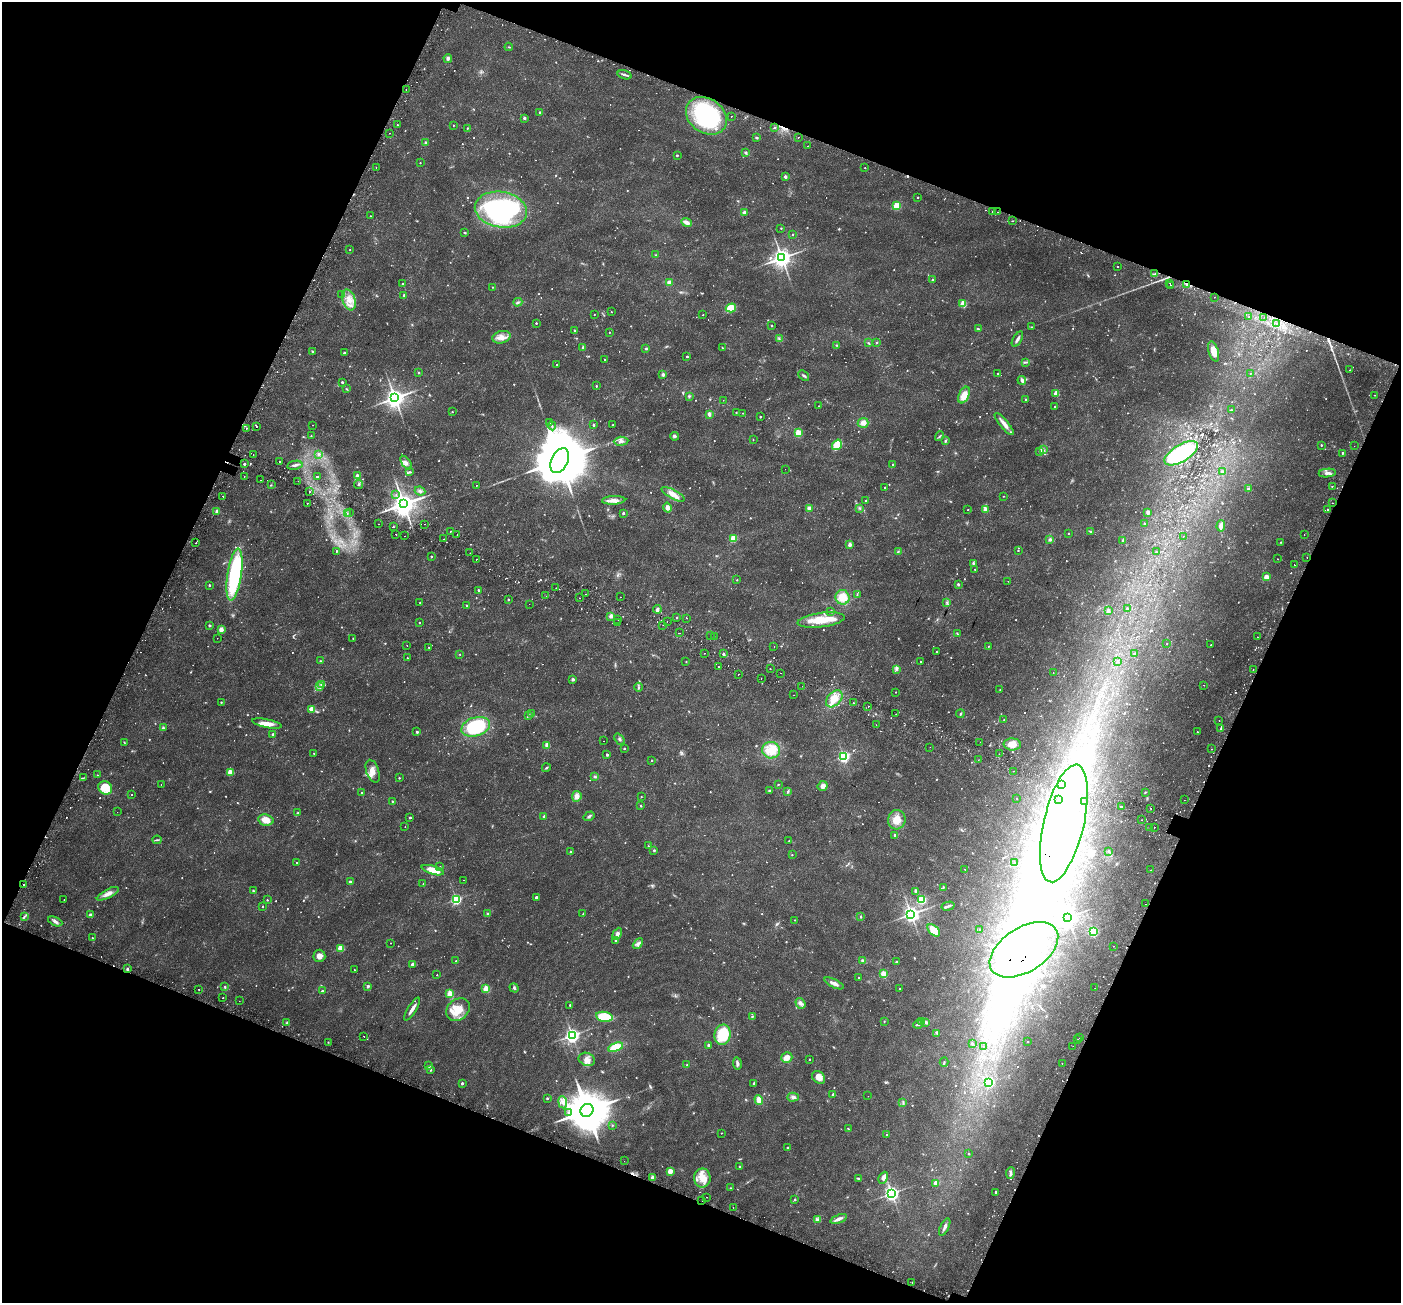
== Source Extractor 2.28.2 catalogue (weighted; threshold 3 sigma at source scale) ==
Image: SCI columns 70-5665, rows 295-5498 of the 5743 x 5856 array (HDU 1 of 3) = the unmasked area's bounding box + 8 px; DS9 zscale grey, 4 x 4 block average (1 PNG px = mean of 4 x 4 image px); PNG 1403 x 1305 px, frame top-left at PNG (2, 2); each listed source drawn as its Kron ellipse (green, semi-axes under 4 px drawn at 4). Shown black and unused: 42% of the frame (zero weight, under 2 of 3 exposures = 5% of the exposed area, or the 3 px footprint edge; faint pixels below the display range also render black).
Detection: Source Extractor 2.28.2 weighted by HDU 2 'WHT'. Background 0.0187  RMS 0.003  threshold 0.0136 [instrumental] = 3 sigma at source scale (4.5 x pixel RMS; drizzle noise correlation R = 1.50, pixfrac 1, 0.0396/0.0396 arcsec/px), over >= 5 px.
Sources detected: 1456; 36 too faint to see at this stretch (4 x 4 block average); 138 inside a brighter object's white glare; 70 cosmic-ray / hot-pixel residue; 2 long thin detections or spike segments (spike, bleed or trail) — neither listed nor drawn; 14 coinciding with a brighter row at this scale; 22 inside a brighter listed object's ellipse — not listed separately; of the other 1174, all 500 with FLUX_AUTO >= 1.13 (the completeness limit of this list) listed and drawn (674 fainter detections not listed), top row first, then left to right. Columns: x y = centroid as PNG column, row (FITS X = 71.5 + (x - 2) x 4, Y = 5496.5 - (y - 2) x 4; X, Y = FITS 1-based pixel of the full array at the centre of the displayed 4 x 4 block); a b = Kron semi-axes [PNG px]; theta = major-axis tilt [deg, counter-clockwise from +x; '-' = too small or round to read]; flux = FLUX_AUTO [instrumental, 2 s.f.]
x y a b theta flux
509 47 4 2 - 2.1
448 58 4 4 - 4
625 75 7 2 -16 4
406 90 2 2 - 1.7
540 112 2 2 - 3.6
706 116 22 17 -35 190
731 116 2 2 - 4
524 118 2 2 - 13
397 125 2 2 - 1.5
453 125 2 2 - 1.3
774 127 2 2 - 1.4
467 128 3 2 - 1.5
390 133 2 2 - 3.8
756 137 3 2 - 1.8
798 137 2 2 - 2
426 142 4 3 - 3.3
808 146 2 2 - 1.5
745 153 3 3 - 2.5
677 155 3 2 - 1.4
420 163 2 2 - 1.6
376 167 2 2 - 1.6
865 168 2 2 - 1.3
785 177 2 2 - 14
918 197 2 2 - 2.3
896 206 2 2 - 92
501 210 26 18 -9 340
992 211 2 2 - 1.2
744 212 2 2 - 13
997 212 2 2 - 2.4
370 216 2 2 - 1.2
1012 221 2 2 - 4.6
686 222 5 3 - 10
781 228 2 2 - 2.3
465 233 2 2 - 3.2
792 234 2 2 - 1.3
350 250 2 2 - 1.4
656 255 2 2 - 1.2
782 258 3 3 - 1400
1118 267 2 2 - 2.4
1155 274 4 2 - 2.5
932 280 2 2 - 3
669 282 3 3 - 6.7
1170 283 2 2 - 5.2
402 284 2 2 - 3.9
1187 284 3 2 - 2.6
1171 286 2 2 - 2.2
492 287 2 2 - 1.5
342 294 3 2 - 1.6
404 295 2 2 - 6.5
1214 297 2 2 - 1.8
349 300 11 6 -72 20
518 302 4 3 - 3.2
963 304 2 2 - 86
731 308 5 4 - 37
611 312 2 2 - 1.5
594 315 2 2 - 1.4
703 315 2 2 - 1.2
1249 316 2 2 - 1.7
1264 317 2 2 - 1.6
536 323 2 2 - 2.7
1277 324 2 2 - 1.7
772 325 2 2 - 1.2
1032 327 3 2 - 1.4
978 329 3 2 - 1.6
575 331 2 2 - 2.2
609 332 2 2 - 1.3
501 337 9 6 15 13
779 338 3 2 - 1.7
1017 339 8 3 60 6
868 343 4 2 - 1.9
877 343 2 2 - 4.2
837 345 3 2 - 1.2
583 347 2 2 - 12
722 348 2 2 - 1.2
646 349 2 2 - 5.1
312 351 2 2 - 3.9
1214 352 10 5 -73 16
344 353 2 2 - 3.6
687 356 2 2 - 4.2
604 359 2 2 - 2.9
1025 362 4 2 - 2.3
557 365 2 2 - 2
1350 370 2 2 - 1.3
419 373 2 2 - 1.5
997 373 2 2 - 1.2
1250 374 2 2 - 1.3
663 375 2 2 - 18
804 376 6 2 -41 3.3
1022 380 4 3 - 5.7
342 382 2 2 - 6.2
596 386 2 2 - 3.5
347 389 3 2 - 1.4
1056 393 2 2 - 43
964 395 9 5 66 22
1374 395 2 2 - 1.6
689 396 3 2 - 1.5
395 398 3 3 - 1400
1025 399 2 2 - 2
723 400 2 2 - 1.1
819 406 2 2 - 1.2
1055 407 2 2 - 3.9
1231 410 2 2 - 3.7
452 412 2 2 - 1.8
736 412 2 2 - 1.8
743 413 2 2 - 1.2
709 414 3 2 - 6.6
760 417 2 2 - 2.4
550 423 2 2 - 44
863 423 5 5 - 11
613 424 2 2 - 1.2
1004 424 14 3 -50 14
313 425 2 2 - 2.5
593 425 2 2 - 7.5
256 426 2 2 - 4.2
552 426 4 2 - 1.7
247 428 2 2 - 1.7
798 433 2 2 - 91
311 436 2 2 - 1.4
674 436 4 3 - 3.3
940 436 5 2 - 1.9
753 440 2 2 - 1.4
621 441 7 4 4 7.9
945 441 4 3 - 2.8
837 445 5 3 - 53
1321 445 2 2 - 2.5
1354 446 2 2 - 1.2
1043 450 4 2 - 3
1040 451 4 3 - 3.4
1181 453 19 8 31 200
1342 453 2 2 - 2.7
319 454 2 2 - 4
253 455 2 2 - 2.5
280 461 2 2 - 1.7
560 461 13 8 64 19000
406 463 8 4 -54 6.4
244 464 2 2 - 8.6
295 465 8 3 11 4.9
893 465 2 2 - 4.1
785 469 2 2 - 1.3
409 472 4 2 - 2.2
1222 472 2 2 - 9.5
1327 473 8 3 6 6.9
244 476 2 2 - 2.9
357 476 2 2 - 22
318 477 2 2 - 1.9
261 480 2 2 - 2.2
298 481 2 2 - 1.3
358 484 4 3 - 2.9
271 485 2 2 - 1.2
476 486 2 2 - 1.8
1332 486 2 2 - 2.8
885 488 2 2 - 1.1
1248 489 4 3 - 2.8
309 491 2 2 - 2
420 491 5 3 - 3.3
673 494 13 4 -28 17
396 495 2 2 - 1.1
223 496 2 2 - 3.7
1004 496 2 2 - 1.3
614 500 11 4 2 11
866 501 2 2 - 3.1
307 503 2 2 - 1.5
1332 503 2 2 - 1.3
404 504 4 4 - 2300
668 508 5 4 - 8.8
809 508 4 3 - 4.3
860 508 4 2 - 2
986 509 3 2 - 24
968 510 2 2 - 1.3
1328 510 2 2 - 5.2
217 512 2 2 - 27
1148 512 3 3 - 6.1
350 513 2 2 - 2.8
623 513 2 2 - 7.8
347 514 2 2 - 2
378 524 2 2 - 1.3
425 524 2 2 - 4.1
1144 524 2 2 - 1.9
1221 526 5 3 - 10
393 527 2 2 - 9.4
450 531 2 2 - 2.9
1090 532 4 2 - 2.2
1068 533 2 2 - 1.4
396 534 2 2 - 4.2
457 535 2 2 - 2.8
1304 535 2 2 - 2.4
405 536 2 2 - 3.7
1183 536 2 2 - 3.1
733 538 2 2 - 90
444 539 2 2 - 1.3
1050 540 2 2 - 11
1123 541 2 2 - 9.4
196 542 2 2 - 2.3
1281 542 2 2 - 2.3
850 544 2 2 - 23
1018 550 2 2 - 2.1
337 551 2 2 - 2.6
898 551 3 2 - 1.9
1156 552 2 2 - 1.3
470 553 2 2 - 1.2
431 556 2 2 - 3.1
1307 557 2 2 - 1.5
1277 559 2 2 - 2.2
476 560 2 2 - 1.4
973 563 3 2 - 2.8
1294 565 2 2 - 8
975 569 2 2 - 1.3
234 575 26 7 82 200
1266 577 2 2 - 42
737 580 2 2 - 1.2
1008 581 2 2 - 1.7
958 584 2 2 - 2.7
209 585 2 2 - 4.5
556 588 2 2 - 2
478 590 2 2 - 2.8
585 594 2 2 - 2.2
857 594 4 2 - 1.7
546 596 2 2 - 1.4
620 597 2 2 - 1.4
843 597 7 7 - 30
579 598 2 2 - 1.4
508 599 2 2 - 3
947 602 3 2 - 2.3
420 603 2 2 - 1.5
529 604 2 2 - 3.2
466 605 2 2 - 2.5
1127 608 2 2 - 4.5
657 609 4 3 - 5.6
831 611 2 2 - 1.3
1108 611 2 2 - 14
611 616 2 2 - 29
677 617 2 2 - 1.2
687 618 2 2 - 1.2
618 620 2 2 - 2.2
821 620 24 7 7 43
667 621 2 2 - 1.6
419 623 2 2 - 1.4
618 623 2 2 - 2.6
209 625 2 2 - 7.5
663 625 2 2 - 1.6
221 629 2 2 - 33
679 633 2 2 - 4
957 634 4 2 - 1.3
711 635 2 2 - 2.1
714 636 2 2 - 1.7
1257 637 2 2 - 1.4
217 638 2 2 - 1.3
353 638 2 2 - 1.3
1167 644 2 2 - 1.2
407 645 2 2 - 2
1211 645 2 2 - 1.5
774 646 2 2 - 1.2
988 646 2 2 - 1.7
429 647 2 2 - 1.7
936 652 2 2 - 1.7
704 653 2 2 - 2.1
460 654 2 2 - 1.7
723 654 2 2 - 6.8
1135 654 2 2 - 7.5
407 658 2 2 - 1.6
320 661 3 2 - 1.4
686 661 2 2 - 1.2
1118 661 2 2 - 5
920 662 2 2 - 1.8
718 667 2 2 - 2.5
770 669 2 2 - 3.3
896 669 3 2 - 2.4
1253 670 2 2 - 1.2
780 673 2 2 - 1.8
1053 673 2 2 - 1.9
738 674 2 2 - 11
761 678 2 2 - 3.6
573 679 2 2 - 11
321 685 2 2 - 1.5
1204 685 2 2 - 3.2
319 686 2 2 - 1.4
802 686 2 2 - 1.5
638 687 4 2 - 2.3
1000 690 2 2 - 1.1
896 692 2 2 - 1.2
794 695 2 2 - 2
834 699 10 6 46 24
221 702 2 2 - 2
854 703 2 2 - 1.5
868 707 2 2 - 1.4
312 709 2 2 - 36
532 714 4 3 - 2.5
896 714 2 2 - 1.2
960 714 4 2 - 1.8
529 715 3 2 - 1.8
1004 719 2 2 - 1.6
1219 720 2 2 - 2.7
267 723 15 4 -11 17
876 725 2 2 - 1.3
476 727 15 9 18 110
163 728 3 2 - 3
1220 729 2 2 - 1.8
417 732 2 2 - 8.8
1197 732 2 2 - 1.2
273 734 2 2 - 9.4
620 739 6 2 -53 3.2
603 741 2 2 - 2.4
124 742 3 2 - 1.3
980 742 2 2 - 1.5
1012 744 8 6 -2 17
547 745 2 2 - 34
930 747 2 2 - 1.6
624 748 2 2 - 3.4
1212 749 2 2 - 4.7
771 750 9 8 - 32
314 753 2 2 - 1.5
999 754 2 2 - 2
607 755 2 2 - 6.1
843 756 2 2 - 360
652 760 2 2 - 2.4
978 760 2 2 - 3.8
546 768 4 2 - 2.2
373 771 12 6 -71 14
1013 771 2 2 - 2.4
230 772 2 2 - 49
97 775 2 2 - 1.3
595 776 3 3 - 3
83 778 3 2 - 1.4
399 778 2 2 - 2.8
161 784 2 2 - 1.3
778 784 3 2 - 1.2
1062 785 2 2 - 2.6
823 786 5 4 - 7.6
105 788 7 6 - 32
770 790 3 2 - 2.1
788 791 3 2 - 2.7
1145 792 2 2 - 1.1
362 793 2 2 - 2.9
131 795 2 2 - 1.3
577 796 5 4 - 9.9
641 796 2 2 - 1.2
1016 798 2 2 - 1.3
1058 799 2 2 - 2.1
1184 800 2 2 - 2.2
392 801 2 2 - 2.2
1084 802 2 2 - 4.2
641 806 2 2 - 2.3
1122 806 2 2 - 7.4
1151 808 2 2 - 3.2
117 812 2 2 - 1.2
298 813 3 3 - 1.9
589 816 6 2 33 3.5
410 817 2 2 - 4.2
544 817 2 2 - 11
266 820 8 5 -10 21
897 820 10 9 - 25
1142 820 2 2 - 1.4
1064 823 60 20 77 270
405 827 2 2 - 1.8
1149 827 2 2 - 1.2
1154 827 2 2 - 5.4
895 835 2 2 - 7.3
157 840 4 2 - 2.3
789 841 2 2 - 1.2
648 846 2 2 - 1.3
654 850 3 2 - 2.3
1109 851 3 2 - 1.6
571 852 2 2 - 1.4
792 855 2 2 - 1.2
297 863 2 2 - 1.4
1014 863 2 2 - 3.7
440 866 2 2 - 1.4
965 869 2 2 - 2.8
433 870 11 4 -17 29
1150 870 2 2 - 1.6
463 880 2 2 - 1.7
350 882 2 2 - 9.3
423 884 2 2 - 2.3
24 885 2 2 - 2.9
943 887 2 2 - 2.6
253 891 3 2 - 1.7
915 891 4 2 - 3.8
108 894 12 4 28 11
536 897 2 2 - 13
64 899 2 2 - 4.9
456 899 2 2 - 290
267 900 2 2 - 2.2
922 900 2 2 - 150
1146 904 2 2 - 1.8
263 906 2 2 - 2.3
948 906 6 3 15 3.9
487 913 2 2 - 2.9
583 913 3 2 - 1.4
911 914 3 3 - 970
91 915 2 2 - 24
24 916 2 2 - 1.7
861 917 4 2 - 1.4
1068 917 3 3 - 1000
795 920 2 2 - 1.1
55 921 7 3 -24 6
979 929 2 2 - 1.4
934 930 7 4 -43 11
1093 932 2 2 - 230
617 934 6 4 62 6.4
92 938 2 2 - 1.5
616 940 2 2 - 9.8
391 943 2 2 - 1.3
638 944 6 3 45 4.6
1114 946 2 2 - 1.2
341 948 2 2 - 82
1024 950 38 22 33 160
319 956 6 6 - 11
456 961 2 2 - 1.6
863 961 3 3 - 2.9
896 962 2 2 - 2.4
412 964 2 2 - 18
127 969 3 2 - 2.8
354 970 2 2 - 1.7
883 974 2 2 - 96
437 975 2 2 - 1.2
858 978 2 2 - 1.7
834 983 10 3 -26 9.3
368 986 3 2 - 4.2
225 987 3 2 - 1.7
514 988 5 3 - 3.2
1095 988 2 2 - 1.8
199 989 2 2 - 3.1
486 989 2 2 - 79
900 989 2 2 - 1.2
322 991 3 2 - 1.6
450 994 2 2 - 81
223 998 2 2 - 1.2
239 1001 2 2 - 2.1
800 1003 6 4 -54 6.1
570 1005 2 2 - 3.2
412 1009 13 3 59 9.9
458 1010 13 10 39 33
752 1016 4 2 - 1.6
604 1017 8 4 -10 51
884 1021 2 2 - 1.4
921 1022 3 2 - 1.7
926 1022 4 3 - 3.4
287 1023 3 3 - 3
918 1024 5 2 - 4.2
937 1033 4 2 - 2.4
572 1035 3 3 - 670
723 1035 10 8 79 68
364 1036 2 2 - 1.8
1079 1038 2 2 - 2.6
1078 1039 2 2 - 1.4
328 1042 2 2 - 1.3
1028 1042 2 2 - 2.2
972 1044 3 2 - 1.9
709 1045 2 2 - 13
1073 1046 2 2 - 14
615 1047 8 4 21 34
984 1047 2 2 - 1.2
787 1058 6 5 - 15
587 1059 8 6 -23 11
809 1059 2 2 - 2.3
944 1062 4 2 - 1.6
737 1063 6 3 -81 5.2
1062 1064 2 2 - 1.8
687 1065 2 2 - 2.3
429 1066 3 2 - 2.1
431 1070 4 2 - 1.4
819 1077 7 5 -46 15
989 1082 2 2 - 200
462 1083 2 2 - 8.6
754 1083 2 2 - 6.4
833 1094 2 2 - 9.4
868 1096 2 2 - 1.4
793 1097 6 4 4 6
547 1098 2 2 - 4.8
759 1100 5 4 - 16
563 1102 6 3 -82 7.2
903 1103 3 2 - 1.8
587 1110 7 6 - 9800
568 1112 2 2 - 2.1
612 1125 2 2 - 1.3
848 1129 3 2 - 1.2
721 1133 2 2 - 1.3
886 1135 2 2 - 2.5
788 1148 2 2 - 6.9
969 1154 2 2 - 3.5
624 1161 2 2 - 1.2
739 1166 2 2 - 1.5
670 1171 2 2 - 54
1010 1173 6 2 82 3.8
652 1177 4 3 - 5.7
702 1178 9 8 - 26
858 1178 2 2 - 2.5
883 1178 6 4 63 6.4
936 1183 2 2 - 41
730 1188 2 2 - 1.3
996 1192 2 2 - 6
892 1193 3 3 - 670
707 1197 2 2 - 2.5
795 1200 2 2 - 2.7
702 1201 2 2 - 1.9
733 1207 2 2 - 1.9
839 1219 9 3 20 8.3
817 1220 3 2 - 1.8
945 1227 9 3 64 5.8
912 1282 2 2 - 1.2
Overlapping masked pixels (flux is a lower limit): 2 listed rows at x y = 1187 284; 1024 950
Diffuse or blended objects may show on this block-average render without a row.